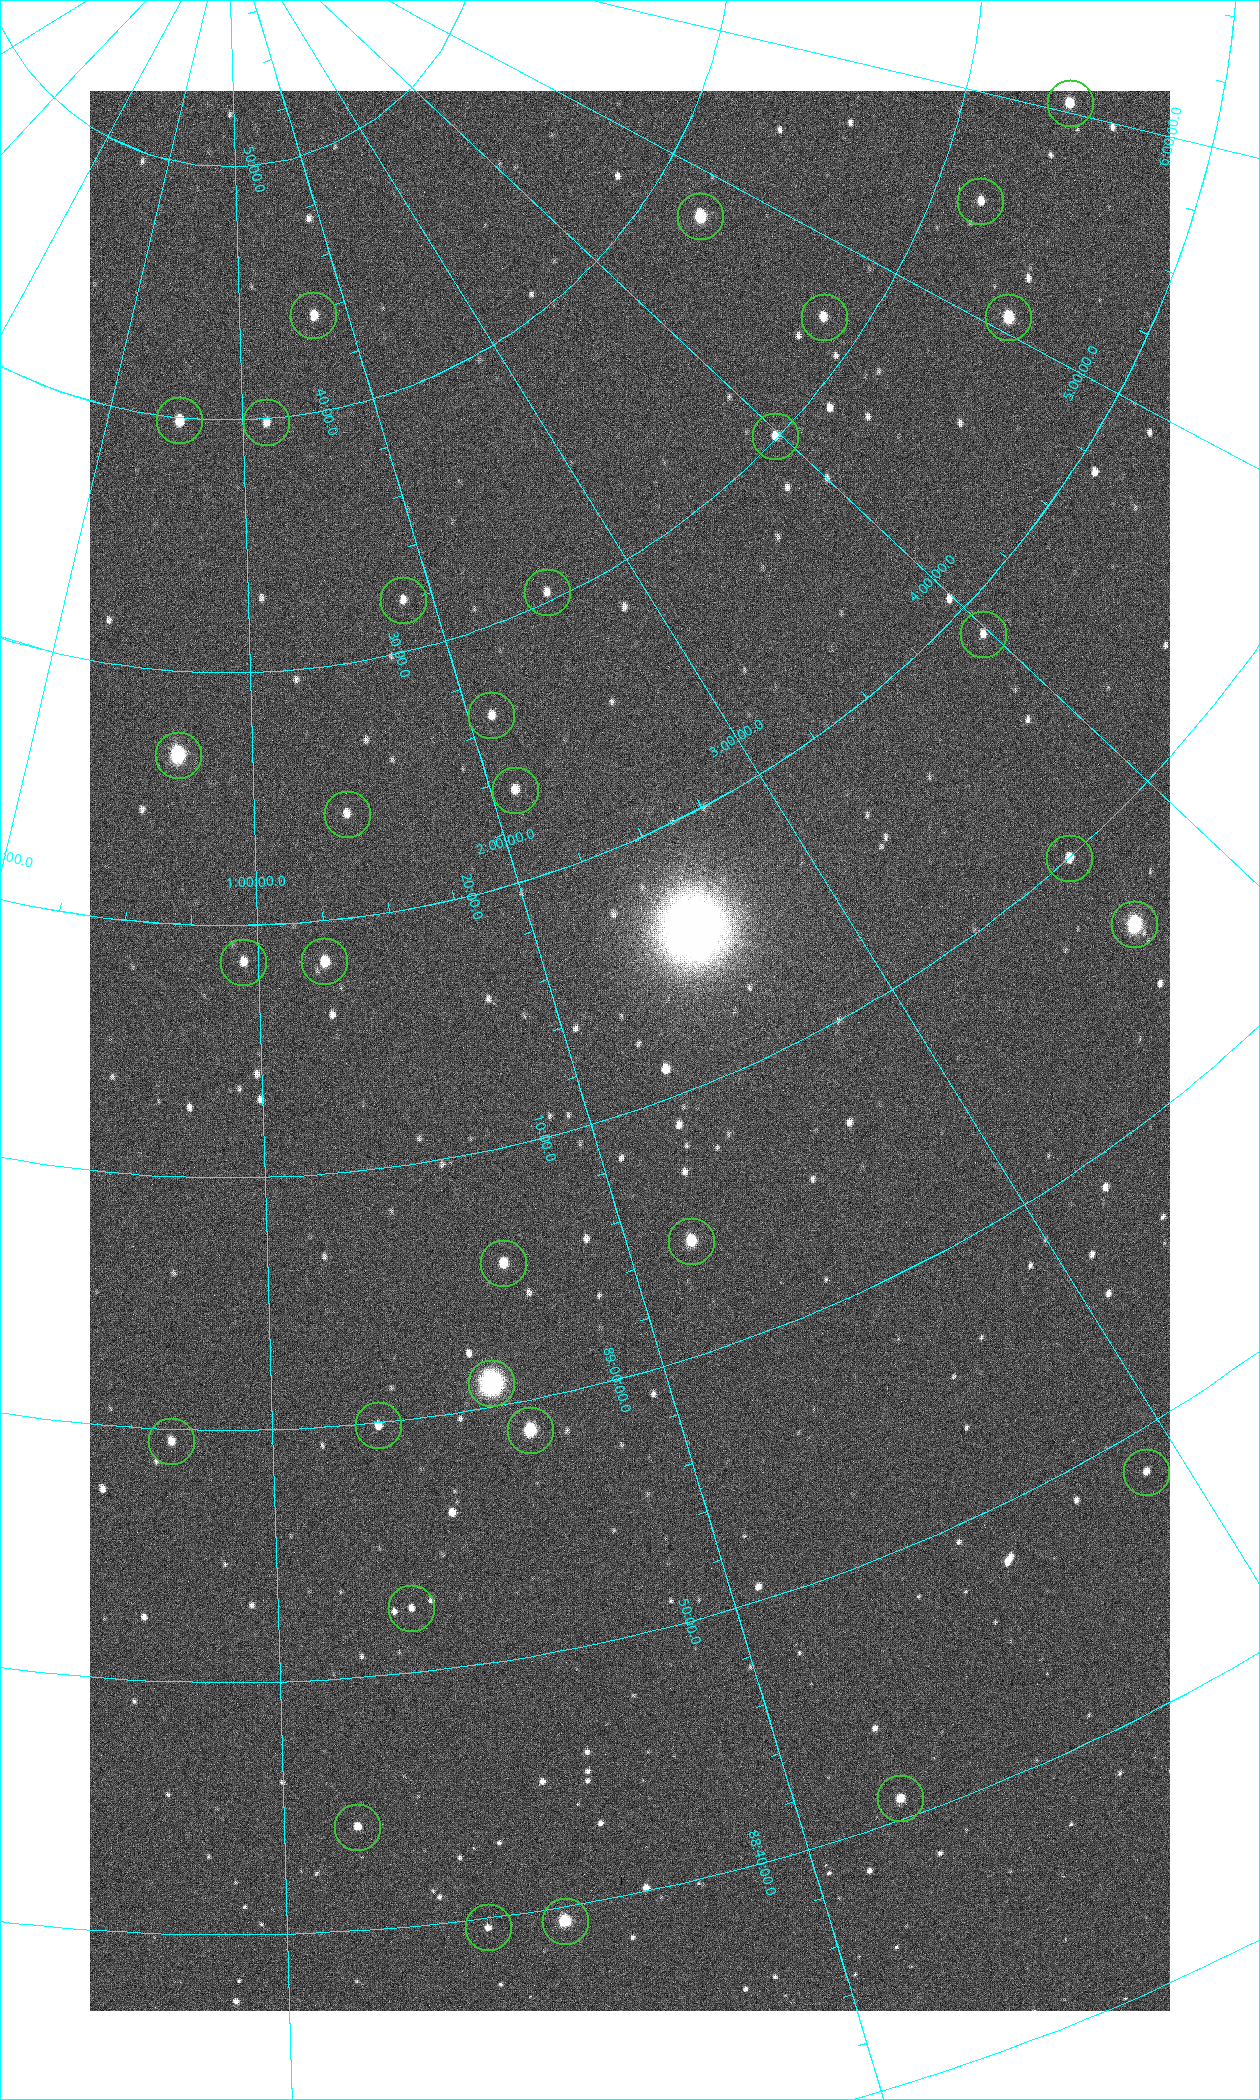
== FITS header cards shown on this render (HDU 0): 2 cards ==
NAXIS1  =                 1080 / length of data axis 1
NAXIS2  =                 1920 / length of data axis 2

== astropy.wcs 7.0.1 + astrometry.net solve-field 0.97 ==
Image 1080 x 1920 px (HDU 0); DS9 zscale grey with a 90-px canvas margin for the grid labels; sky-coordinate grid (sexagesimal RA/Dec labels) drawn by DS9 from the SOLVED WCS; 32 Tycho-2 reference stars matched to detected sources circled (green)
Header WCS: none
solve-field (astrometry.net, Tycho-2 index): SOLVED blind (the file carries no WCS)
Solved WCS: RA---TAN-SIP/DEC--TAN-SIP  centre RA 02:11:08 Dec +89:12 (32.78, +89.21 deg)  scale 2.37 arcsec/px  FOV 42.7' x 76.0'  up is +19 deg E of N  parity flipped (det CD > 0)
(file carries no celestial WCS; the grid is the blind solution)
Tycho-2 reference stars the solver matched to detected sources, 32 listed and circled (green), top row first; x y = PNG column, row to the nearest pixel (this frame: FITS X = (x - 90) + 1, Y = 1920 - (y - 91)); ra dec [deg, ICRS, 3 dp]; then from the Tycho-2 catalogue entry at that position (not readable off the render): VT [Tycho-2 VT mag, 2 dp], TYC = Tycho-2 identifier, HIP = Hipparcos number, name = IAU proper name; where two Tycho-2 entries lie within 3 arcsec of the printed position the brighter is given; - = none
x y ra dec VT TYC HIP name
1070 103 90.669 +89.431 10.31 4630-104-1 - -
980 201 82.420 +89.469 11.69 4629-103-1 - -
700 216 70.692 +89.630 9.34 4629-37-1 - -
313 315 25.399 +89.729 11.04 4627-64-1 - -
824 317 69.250 +89.526 11.02 4629-45-1 - -
1008 317 75.971 +89.421 9.41 4629-33-1 - -
179 420 7.906 +89.665 10.51 4627-6-1 - -
266 422 17.696 +89.664 11.87 4627-21-1 - -
775 436 59.681 +89.501 11.64 4628-48-1 - -
547 592 38.519 +89.506 12.22 4628-39-1 - -
403 600 27.685 +89.533 12.30 4627-91-1 - -
983 634 59.678 +89.312 11.93 4628-44-1 - -
491 715 31.518 +89.444 11.89 4628-72-1 - -
178 755 9.931 +89.444 8.22 4627-49-1 3128 -
515 790 31.476 +89.392 11.96 4628-239-1 - -
347 814 20.865 +89.402 11.76 4627-105-1 - -
1069 858 55.017 +89.166 11.19 4628-70-1 - -
1134 924 55.225 +89.105 8.15 4628-68-1 17195 -
324 961 18.559 +89.307 10.52 4627-75-1 - -
243 962 14.190 +89.309 11.36 4627-74-1 - -
691 1241 32.549 +89.073 9.84 4628-149-1 - -
503 1263 24.867 +89.092 10.76 4627-125-1 - -
491 1383 23.461 +89.016 6.47 4627-259-1 7283 -
378 1425 19.000 +88.998 11.53 4627-46-1 - -
530 1430 24.587 +88.980 9.00 4627-86-1 - -
171 1441 11.209 +88.992 11.71 4627-72-1 - -
1146 1472 43.819 +88.807 12.14 4628-98-1 - -
411 1608 19.495 +88.876 11.74 4627-109-1 - -
900 1798 32.945 +88.680 10.72 4628-99-1 - -
357 1827 17.187 +88.735 11.22 4627-80-1 - -
565 1921 22.838 +88.657 9.18 4627-37-1 - -
488 1927 20.674 +88.660 11.87 4627-100-1 - -